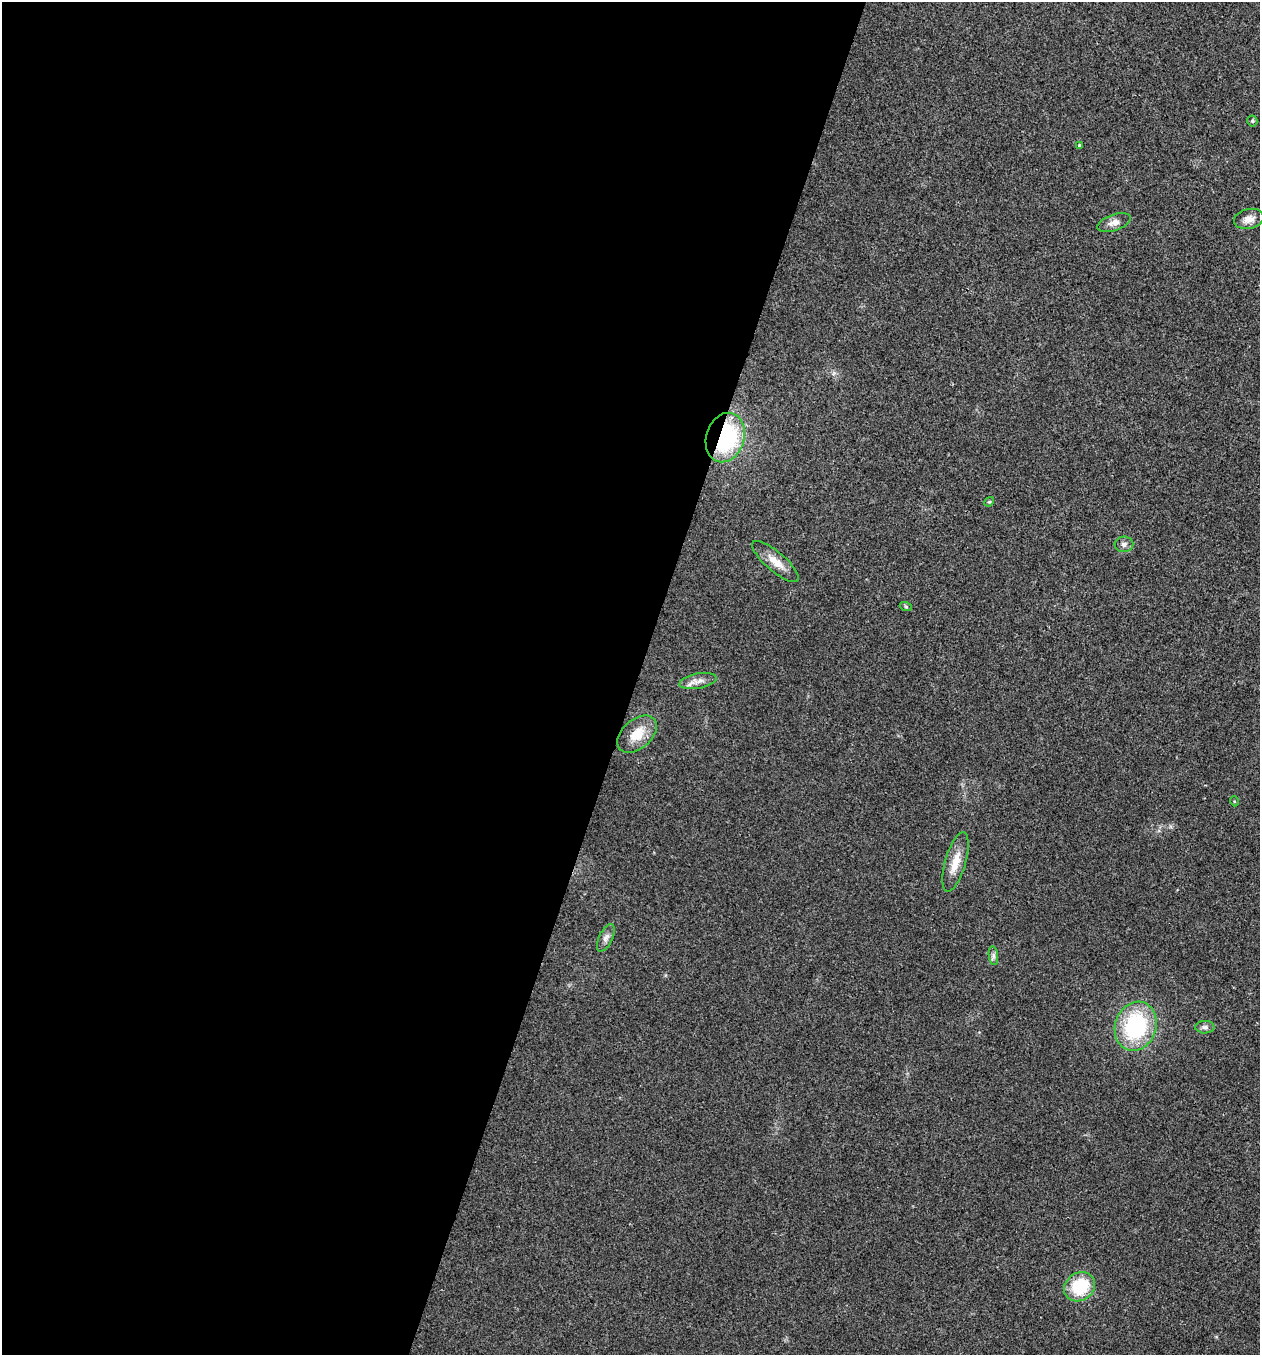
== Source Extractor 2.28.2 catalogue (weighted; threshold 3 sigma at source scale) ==
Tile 5 of 4 x 4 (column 1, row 2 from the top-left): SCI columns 136-1393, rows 2711-4063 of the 5431 x 5417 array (HDU 1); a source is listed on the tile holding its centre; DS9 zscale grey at full resolution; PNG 1262 x 1357 px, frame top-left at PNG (2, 2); each listed source drawn as its Kron ellipse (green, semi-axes under 4 px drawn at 4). Shown black and unused: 51% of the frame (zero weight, under 3 of 4 exposures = <1% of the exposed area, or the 3 px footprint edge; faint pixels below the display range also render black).
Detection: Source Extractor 2.28.2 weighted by HDU 2 'WHT'; one run over the whole footprint, this tile lists its part. Background 0.0241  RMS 0.0054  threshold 0.0241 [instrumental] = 3 sigma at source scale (4.5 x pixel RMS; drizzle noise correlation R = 1.50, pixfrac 1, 0.05/0.05 arcsec/px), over >= 5 px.
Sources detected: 18; all 18 listed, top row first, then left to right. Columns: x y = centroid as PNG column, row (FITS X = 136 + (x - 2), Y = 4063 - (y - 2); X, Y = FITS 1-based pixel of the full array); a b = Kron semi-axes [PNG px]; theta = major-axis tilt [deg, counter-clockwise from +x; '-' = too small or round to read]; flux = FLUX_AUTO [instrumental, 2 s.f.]
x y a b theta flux
1252 121 5 5 - 0.74
1079 145 4 4 - 0.78
1249 219 15 10 13 4.3
1114 223 17 8 19 3.5
725 438 25 19 72 58
989 502 5 4 - 0.65
1124 544 9 7 3 1.9
775 561 29 9 -41 7.3
906 607 6 4 -19 0.67
698 681 19 7 10 3.9
637 734 23 14 41 11
1234 801 5 3 - 0.49
955 862 31 10 74 8.7
606 938 15 7 64 2.7
993 956 9 4 -82 1.5
1136 1026 25 20 70 53
1205 1027 9 6 0 1.7
1080 1287 16 13 35 23
Overlapping masked pixels (flux is a lower limit): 1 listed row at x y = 725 438